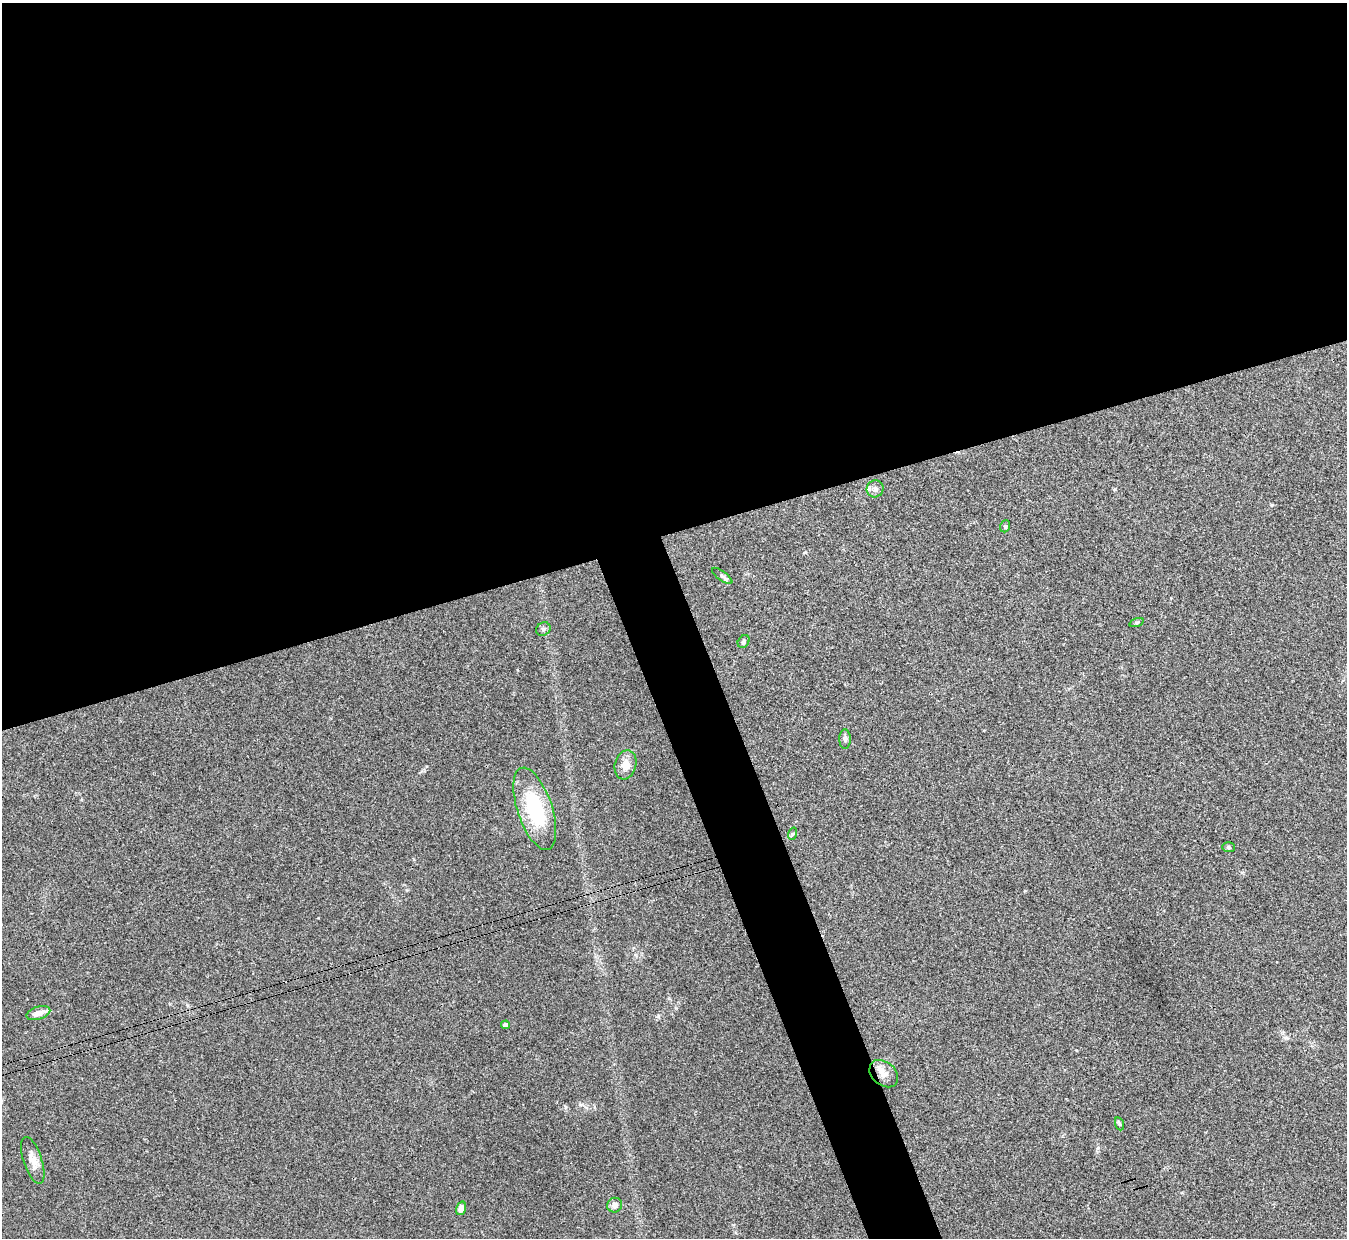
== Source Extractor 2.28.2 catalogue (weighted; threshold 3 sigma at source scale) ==
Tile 2 of 4 x 4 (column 2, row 1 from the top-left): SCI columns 1355-2699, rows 3869-5104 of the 5402 x 5386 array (HDU 1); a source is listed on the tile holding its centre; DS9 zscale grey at full resolution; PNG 1349 x 1240 px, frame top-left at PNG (2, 3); each listed source drawn as its Kron ellipse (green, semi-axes under 4 px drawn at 4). Shown black and unused: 46% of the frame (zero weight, under 3 of 4 exposures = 1% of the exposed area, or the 3 px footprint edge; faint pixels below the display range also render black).
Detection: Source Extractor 2.28.2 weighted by HDU 2 'WHT'; one run over the whole footprint, this tile lists its part. Background 0.0565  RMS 0.0051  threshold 0.0227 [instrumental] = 3 sigma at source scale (4.5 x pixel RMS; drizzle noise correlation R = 1.50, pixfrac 1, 0.05/0.05 arcsec/px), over >= 5 px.
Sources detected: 19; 1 inside a brighter listed object's ellipse — not listed separately; the other 18 listed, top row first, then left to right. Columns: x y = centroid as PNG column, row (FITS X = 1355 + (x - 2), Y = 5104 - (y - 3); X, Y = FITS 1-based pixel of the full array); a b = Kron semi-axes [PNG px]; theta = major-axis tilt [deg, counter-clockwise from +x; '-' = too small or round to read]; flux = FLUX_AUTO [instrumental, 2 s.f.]
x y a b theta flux
875 489 8 8 - 1.9
1005 526 6 5 - 0.84
722 576 12 4 -36 1.2
1137 623 7 3 18 0.69
543 629 7 6 - 1.2
744 642 7 5 51 1
845 739 10 5 89 1.3
625 765 15 10 75 4.9
535 809 43 17 -72 35
792 834 6 4 70 0.66
1228 847 6 5 - 0.8
38 1013 12 6 17 4.3
506 1025 4 4 - 2.5
884 1074 16 11 -42 4.6
1120 1124 7 4 -70 0.69
33 1160 24 9 -72 4.9
615 1205 7 7 - 2.5
461 1208 7 5 73 2.6
Unlisted compact peaks at least as high as the median listed source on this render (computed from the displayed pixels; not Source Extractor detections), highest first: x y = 658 1016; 1098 1148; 676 1008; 1272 505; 565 1107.